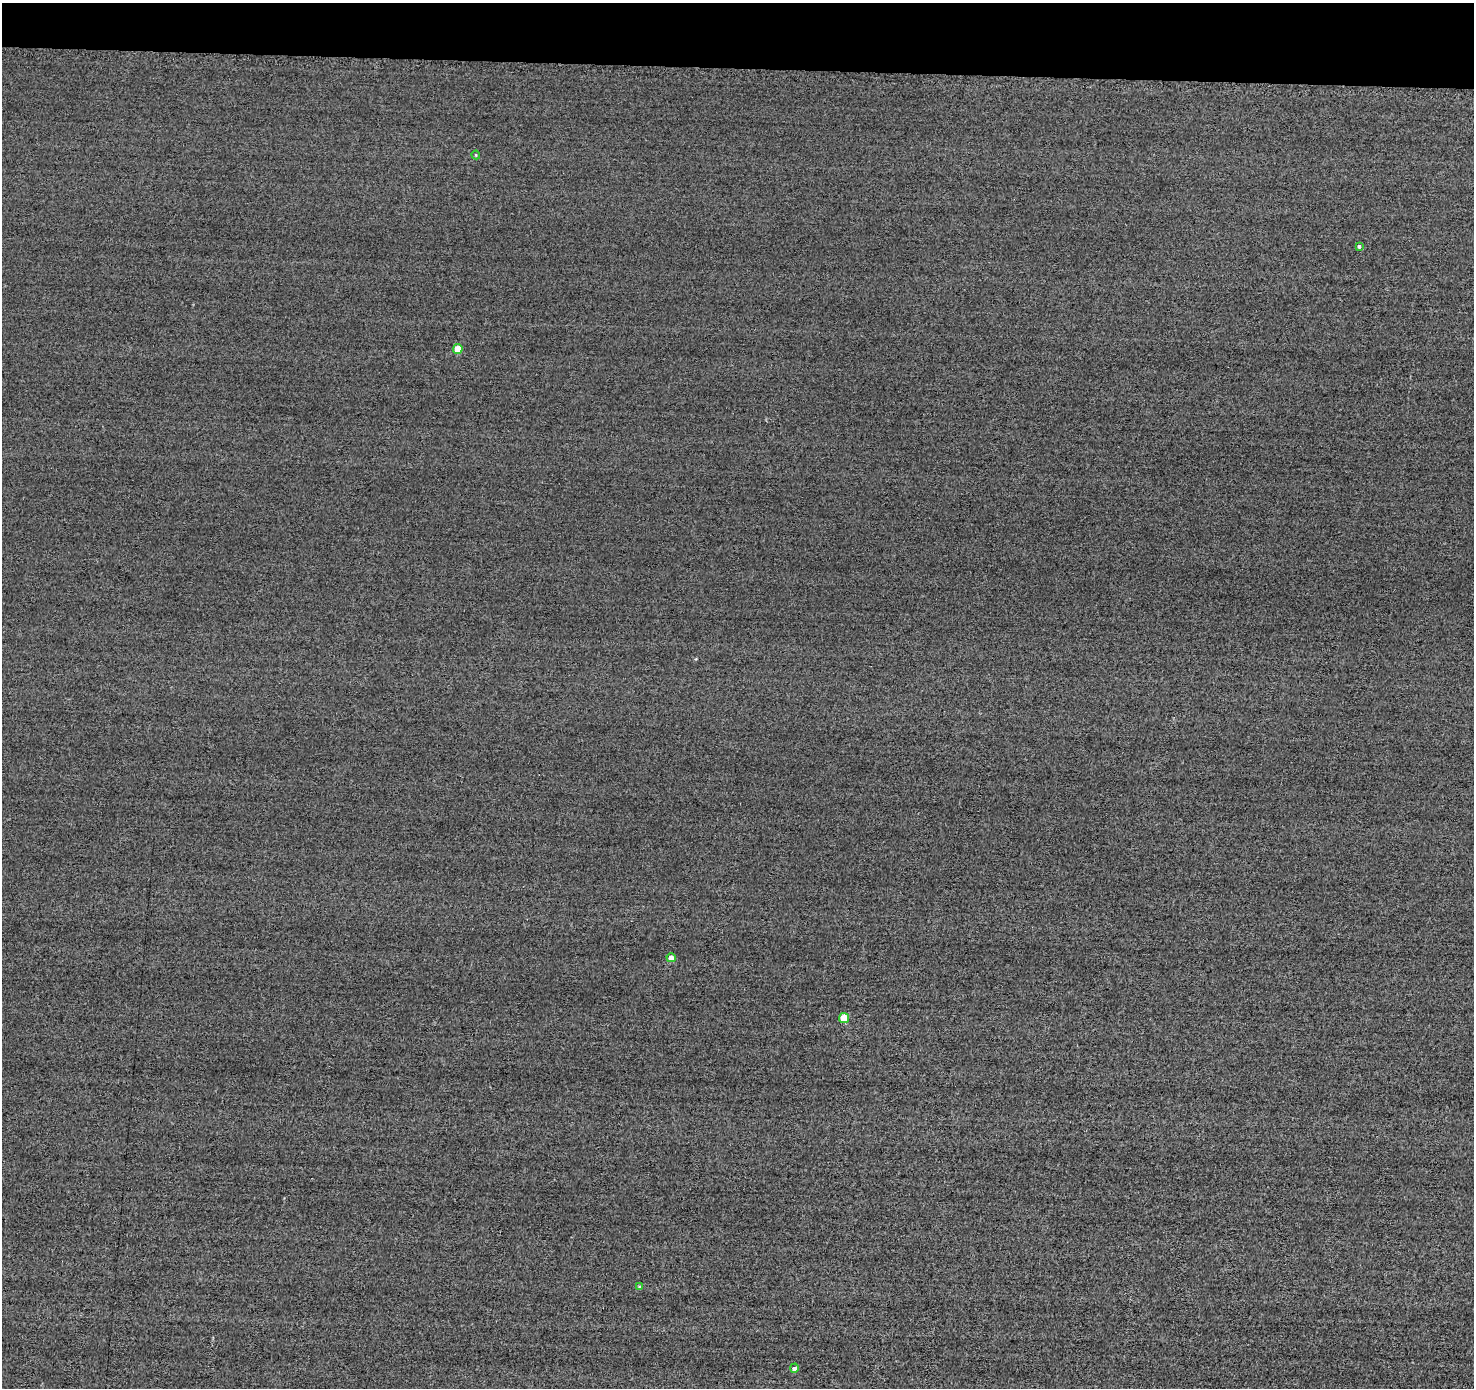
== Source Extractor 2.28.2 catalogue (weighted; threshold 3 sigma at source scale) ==
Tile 2 of 3 x 3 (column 2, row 1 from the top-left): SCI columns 1488-2959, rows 2986-4371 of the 4678 x 4710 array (HDU 1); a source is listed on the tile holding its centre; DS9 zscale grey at full resolution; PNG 1476 x 1390 px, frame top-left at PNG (2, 3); each listed source drawn as its Kron ellipse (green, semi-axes under 4 px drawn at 4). Shown black and unused: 5% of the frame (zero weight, under 2 of 3 exposures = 12% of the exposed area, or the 3 px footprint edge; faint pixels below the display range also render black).
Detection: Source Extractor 2.28.2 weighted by HDU 2 'WHT'; one run over the whole footprint, this tile lists its part. Background -0.431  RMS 3.3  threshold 14.8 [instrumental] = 3 sigma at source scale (4.5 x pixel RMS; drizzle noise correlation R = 1.50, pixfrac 1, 0.05/0.05 arcsec/px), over >= 5 px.
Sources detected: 7; all 7 listed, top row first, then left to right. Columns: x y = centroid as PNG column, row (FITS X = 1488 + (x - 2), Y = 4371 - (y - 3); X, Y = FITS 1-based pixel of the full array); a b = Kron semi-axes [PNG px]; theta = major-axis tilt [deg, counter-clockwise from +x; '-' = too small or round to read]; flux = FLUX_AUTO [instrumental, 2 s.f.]
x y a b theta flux
476 155 4 4 - 310
1359 246 4 4 - 690
458 349 5 4 - 6300
671 958 4 4 - 2800
844 1018 5 5 - 9500
639 1287 4 3 - 390
794 1368 4 4 - 1300